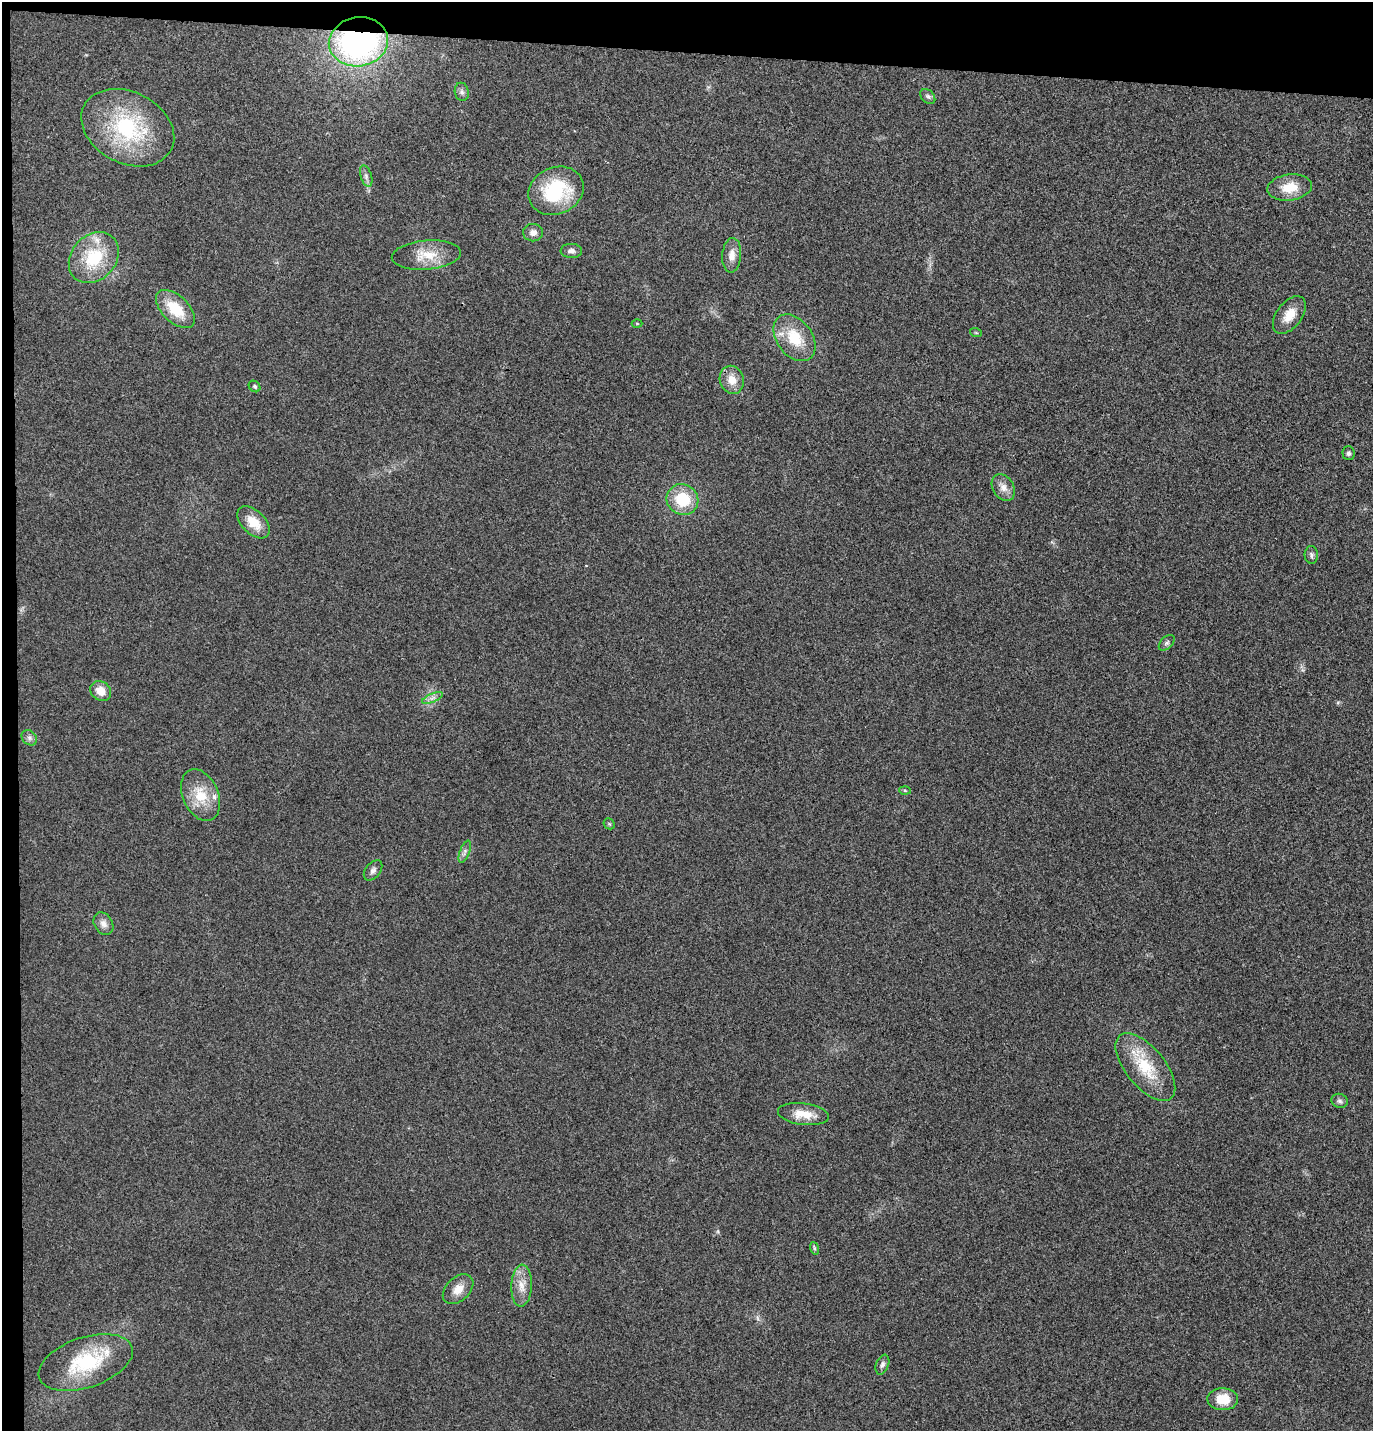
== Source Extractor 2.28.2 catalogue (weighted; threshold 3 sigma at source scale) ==
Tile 1 of 3 x 3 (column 1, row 1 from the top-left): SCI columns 130-1500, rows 2865-4293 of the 4373 x 4297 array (HDU 1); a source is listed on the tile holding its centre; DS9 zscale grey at full resolution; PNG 1375 x 1433 px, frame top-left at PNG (2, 2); each listed source drawn as its Kron ellipse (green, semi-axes under 4 px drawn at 4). Shown black and unused: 5% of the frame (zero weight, under 3 of 4 exposures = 6% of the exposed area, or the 3 px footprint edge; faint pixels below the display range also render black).
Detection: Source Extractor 2.28.2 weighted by HDU 2 'WHT'; one run over the whole footprint, this tile lists its part. Background 0.0298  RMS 0.006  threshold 0.0268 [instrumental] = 3 sigma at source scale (4.5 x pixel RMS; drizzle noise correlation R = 1.50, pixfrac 1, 0.05/0.05 arcsec/px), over >= 5 px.
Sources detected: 45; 2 inside a brighter listed object's ellipse — not listed separately; the other 43 listed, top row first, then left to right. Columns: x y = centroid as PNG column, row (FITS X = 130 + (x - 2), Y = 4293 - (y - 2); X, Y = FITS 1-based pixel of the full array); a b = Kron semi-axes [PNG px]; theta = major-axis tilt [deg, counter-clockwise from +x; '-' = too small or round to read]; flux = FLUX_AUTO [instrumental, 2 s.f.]
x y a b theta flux
358 42 30 24 9 120
462 92 9 7 -78 2
928 96 9 6 -48 1.5
128 128 49 35 -27 60
366 176 11 5 -73 2.1
1290 187 22 13 7 13
556 191 28 23 24 42
533 233 10 8 -2 3.7
571 251 11 7 -1 2.5
426 255 35 14 5 15
732 255 17 9 86 5.6
94 258 28 22 48 29
175 309 24 13 -44 19
1289 315 21 12 53 9.2
637 323 5 3 - 0.54
976 333 6 3 -19 0.61
794 338 26 17 -54 20
732 380 14 12 -71 7.7
255 386 6 5 - 1.1
1349 453 7 6 - 1.6
1003 487 14 10 -58 4.8
682 500 16 15 - 21
254 522 19 11 -44 12
1311 555 9 6 -86 1.7
1167 643 9 5 45 1.5
101 691 11 9 -38 7.2
433 698 11 4 22 2.1
29 738 8 7 - 2
905 790 5 3 - 0.67
201 795 27 17 -66 17
609 824 6 5 - 0.86
465 852 11 5 70 2
373 870 11 7 51 2.4
103 924 12 9 -59 3.9
1145 1067 40 19 -51 27
1339 1101 8 7 - 1.7
803 1114 26 11 -7 11
814 1248 6 4 -71 0.87
522 1286 21 10 87 7.4
458 1289 18 11 43 6.9
86 1363 49 25 19 42
882 1365 10 6 69 2
1223 1399 15 11 -2 13
Overlapping masked pixels (flux is a lower limit): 1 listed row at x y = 358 42